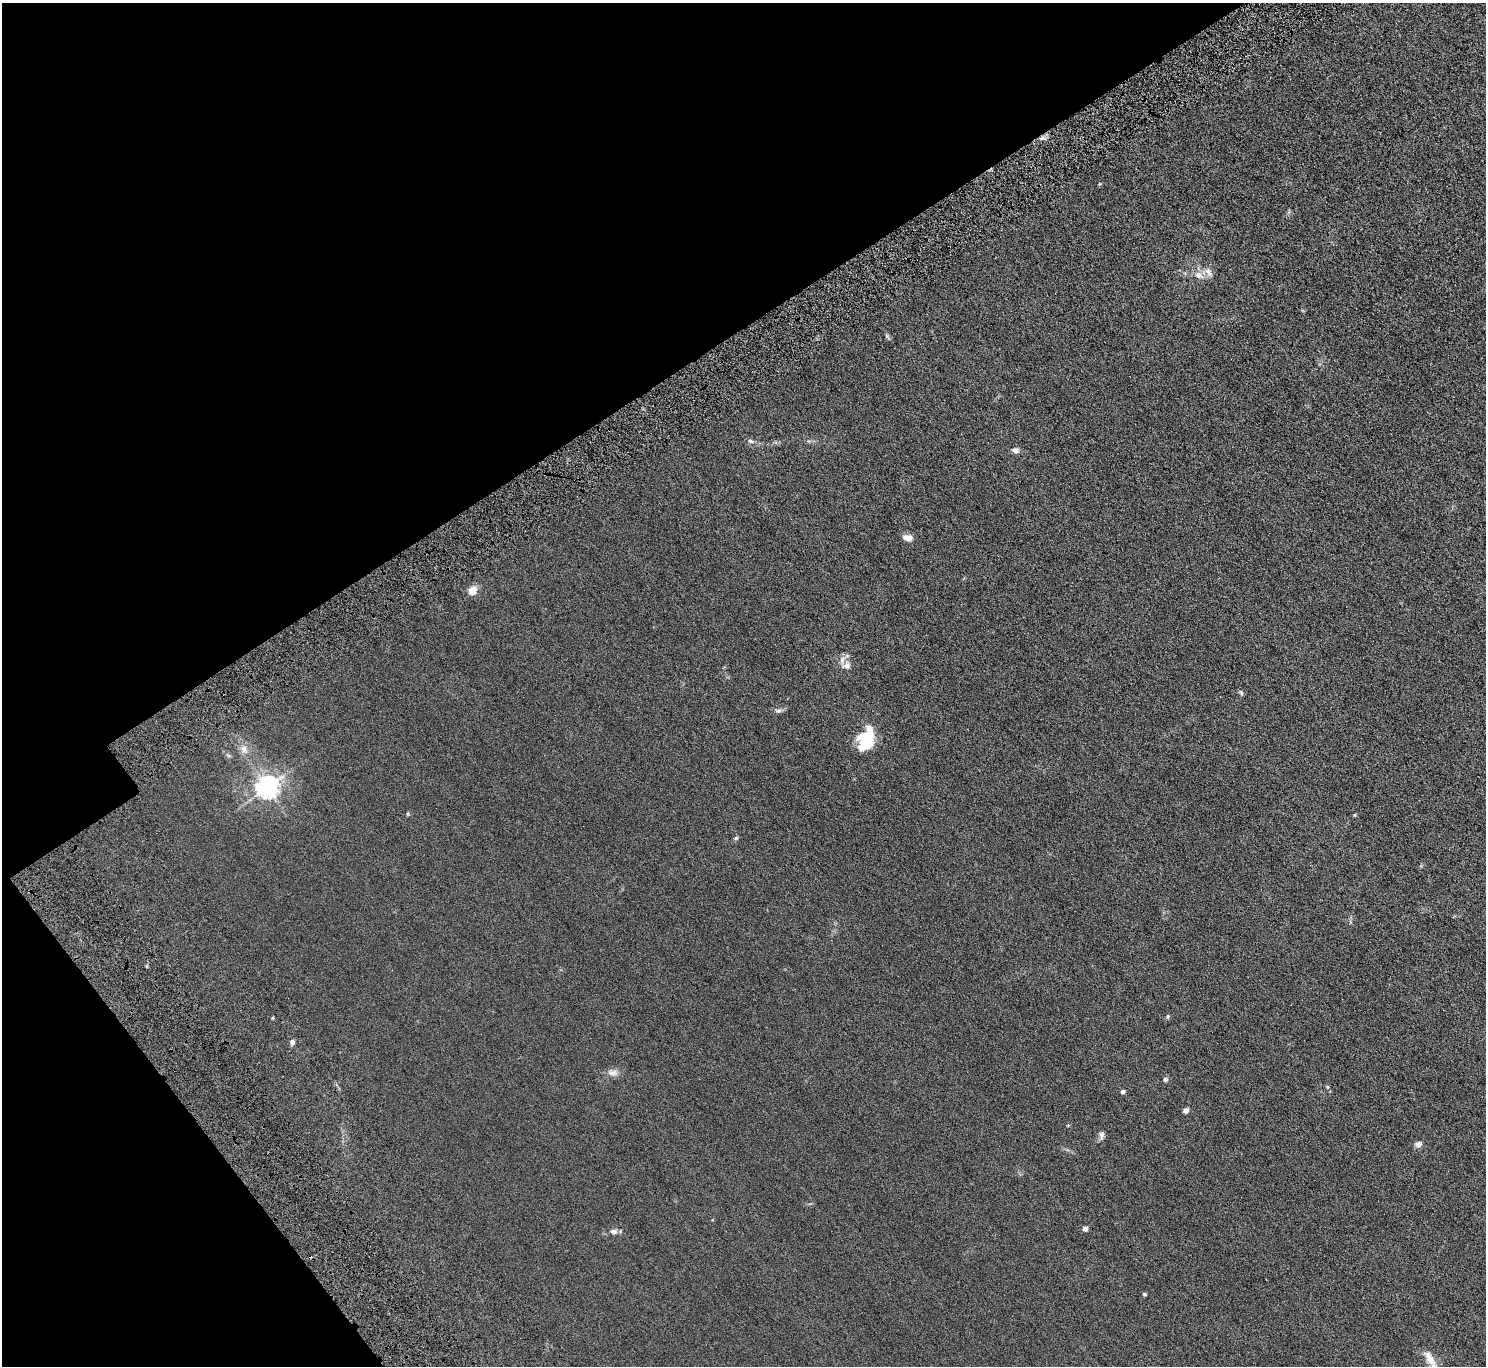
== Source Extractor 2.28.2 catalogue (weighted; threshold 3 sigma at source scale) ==
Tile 5 of 4 x 4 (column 1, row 2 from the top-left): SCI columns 105-1588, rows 2985-4348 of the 6146 x 6105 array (HDU 1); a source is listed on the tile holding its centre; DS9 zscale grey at full resolution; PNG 1488 x 1368 px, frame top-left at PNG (2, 3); no overlay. Shown black and unused: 30% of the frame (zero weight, under 4 of 8 exposures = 5% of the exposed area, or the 3 px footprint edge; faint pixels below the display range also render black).
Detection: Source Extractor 2.28.2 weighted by HDU 2 'WHT'; one run over the whole footprint, this tile lists its part. Background 0.0318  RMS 0.0058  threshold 0.0239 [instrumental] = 3 sigma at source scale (4.09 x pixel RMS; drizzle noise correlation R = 1.36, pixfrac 0.8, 0.05/0.05 arcsec/px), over >= 5 px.
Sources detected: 28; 1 inside a brighter object's white glare — not listed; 1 inside a brighter listed object's ellipse — not listed separately; the other 26 listed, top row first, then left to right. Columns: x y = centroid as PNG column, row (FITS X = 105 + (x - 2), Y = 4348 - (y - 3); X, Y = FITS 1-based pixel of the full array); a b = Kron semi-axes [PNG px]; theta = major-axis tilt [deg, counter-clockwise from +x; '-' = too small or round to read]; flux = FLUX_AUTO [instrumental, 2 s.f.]
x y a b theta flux
1208 272 15 6 -61 2.3
1199 275 13 8 -31 3.3
751 441 8 5 -27 1.1
1015 450 9 6 -9 1.8
908 538 11 7 -9 3.4
472 591 10 8 52 4.9
847 666 10 9 - 2.8
1241 693 8 5 -31 0.74
779 711 9 4 1 1.1
864 737 19 13 10 12
244 749 11 8 89 3
267 787 8 7 - 330
408 814 5 3 - 0.46
736 838 5 5 - 0.7
1168 1016 5 4 - 0.62
292 1042 6 5 - 1.6
613 1073 13 7 16 2.4
1165 1079 6 5 - 1.1
1123 1091 5 4 - 1.5
1186 1110 6 5 - 1.6
1102 1135 12 6 83 1.5
1418 1144 5 4 - 3.9
1085 1229 5 5 - 1.6
614 1232 9 7 0 1.8
1144 1294 5 5 - 0.56
1430 1358 24 9 -59 4.7
Isophote crosses this tile's border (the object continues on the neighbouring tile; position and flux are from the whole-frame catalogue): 1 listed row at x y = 1430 1358